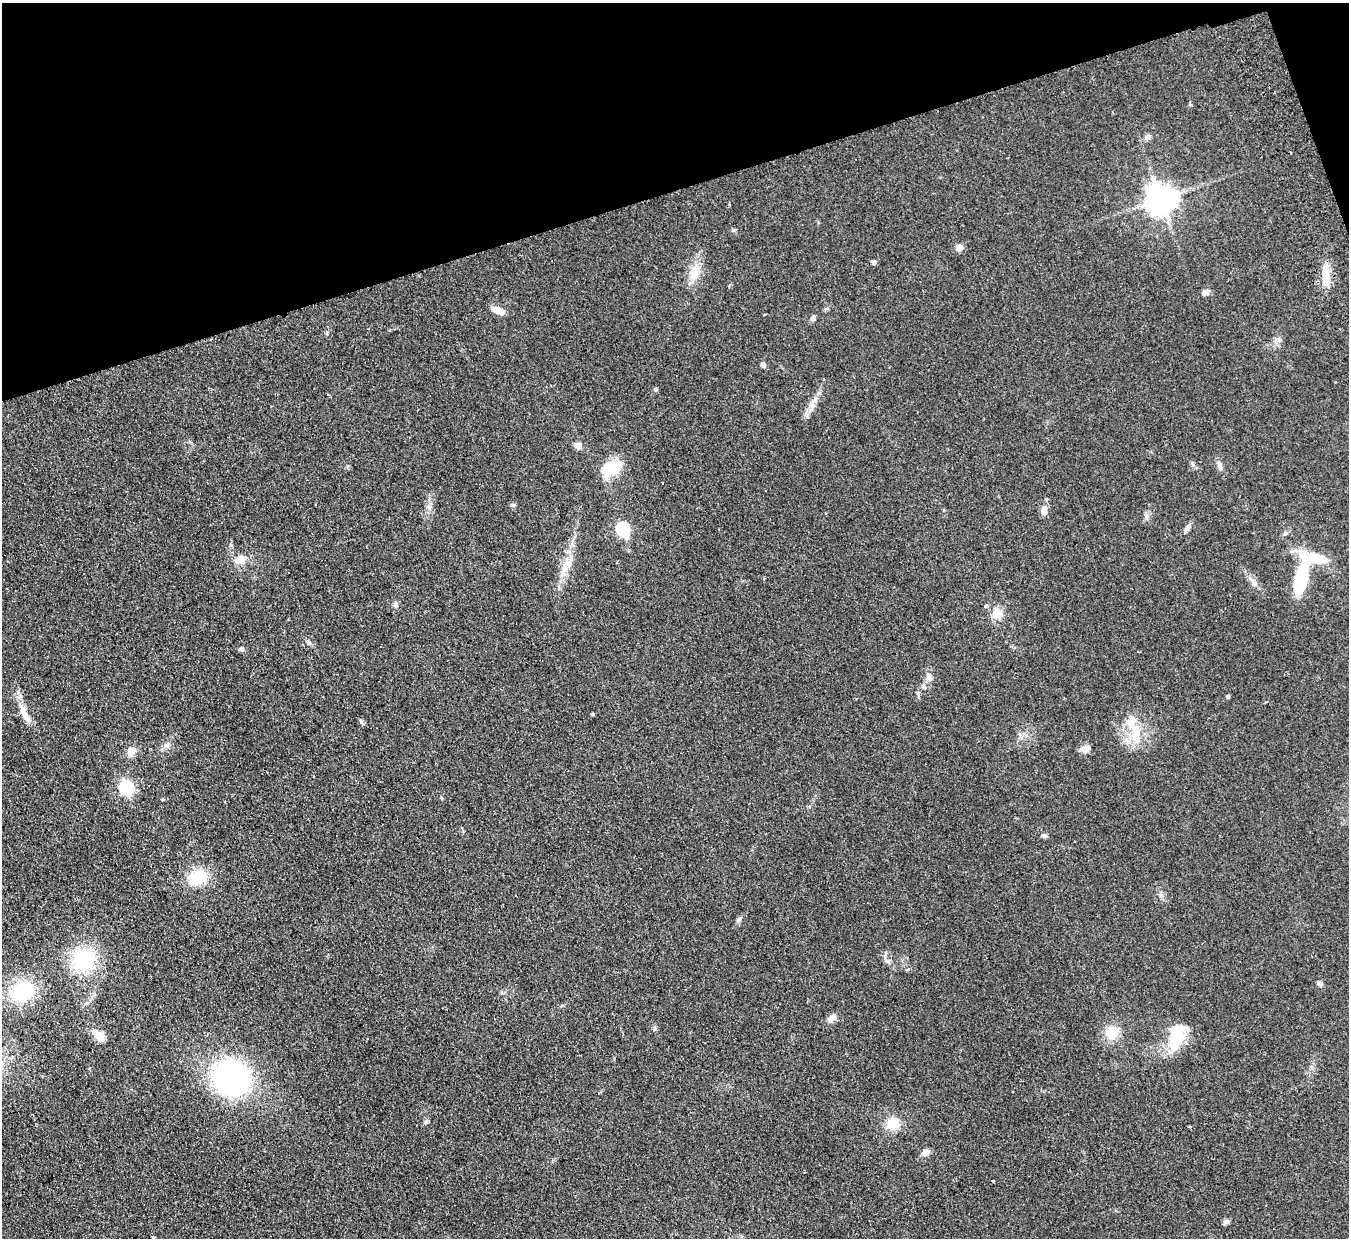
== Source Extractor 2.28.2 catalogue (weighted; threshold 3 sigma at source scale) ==
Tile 3 of 4 x 4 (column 3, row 1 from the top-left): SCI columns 2749-4095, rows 4006-5241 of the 5497 x 5414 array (HDU 1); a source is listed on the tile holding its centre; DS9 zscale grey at full resolution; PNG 1351 x 1240 px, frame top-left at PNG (2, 3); no overlay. Shown black and unused: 16% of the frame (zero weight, under 2 of 3 exposures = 3% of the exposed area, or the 3 px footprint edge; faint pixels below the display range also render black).
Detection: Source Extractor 2.28.2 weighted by HDU 2 'WHT'; one run over the whole footprint, this tile lists its part. Background 0.0736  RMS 0.0095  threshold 0.0427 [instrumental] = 3 sigma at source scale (4.5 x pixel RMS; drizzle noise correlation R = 1.50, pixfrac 1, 0.05/0.05 arcsec/px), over >= 5 px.
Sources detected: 63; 1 inside a brighter object's white glare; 1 cosmic-ray / hot-pixel residue — not listed; the other 61 listed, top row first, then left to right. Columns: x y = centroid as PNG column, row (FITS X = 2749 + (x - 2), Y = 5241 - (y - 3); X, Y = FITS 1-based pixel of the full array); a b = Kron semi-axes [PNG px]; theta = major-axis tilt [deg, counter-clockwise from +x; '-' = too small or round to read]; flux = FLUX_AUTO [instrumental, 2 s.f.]
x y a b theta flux
1147 137 9 7 31 2.8
1161 199 9 9 - 1400
959 248 5 5 - 14
874 262 6 5 - 2.2
694 273 20 14 82 15
1326 274 26 9 -82 14
1205 293 9 6 15 3.5
498 310 16 8 -24 7.4
813 318 7 5 56 2.8
763 365 5 5 - 4
655 389 6 5 - 1.5
812 406 14 8 -90 6.5
578 446 8 7 - 4.5
1219 465 11 6 -72 3.3
612 468 20 14 18 31
662 483 3 2 - 0.9
513 505 6 4 43 1.4
1044 510 11 7 87 5.9
825 513 3 2 - 0.88
1147 517 7 4 90 2.2
1187 528 9 6 46 3.5
623 529 7 6 - 100
1312 558 40 13 -15 31
240 560 17 11 25 11
565 569 12 7 78 7.1
1301 579 25 10 76 62
1253 581 19 6 -50 5.9
396 605 9 6 -72 2.6
986 606 5 4 - 3.2
997 613 13 13 - 11
241 649 5 5 - 2.4
929 677 11 8 -78 5.1
923 687 7 6 - 2.2
1228 697 4 3 - 1.8
593 714 3 3 - 1.4
25 715 30 8 -60 13
1136 734 30 12 -85 24
167 745 7 6 - 2.8
1085 749 11 8 10 6.5
131 751 12 10 61 7
126 788 6 6 - 200
442 798 5 3 - 0.93
1045 836 6 5 - 2.3
198 877 20 15 11 31
739 919 8 5 64 2.3
84 960 29 25 30 60
887 961 9 6 2 2.7
1320 984 8 5 -32 2.3
22 991 22 18 35 63
831 1018 11 7 38 6.3
655 1028 7 5 -90 1.8
1112 1033 15 13 51 18
99 1036 18 10 -45 9.1
1175 1040 25 15 70 33
231 1077 28 26 -26 230
426 1122 6 5 - 1.8
893 1124 13 12 - 18
926 1152 9 7 23 6
993 1181 3 3 - 2.1
1227 1222 8 7 - 2.5
153 1237 4 4 - 1.4
Isophote crosses this tile's border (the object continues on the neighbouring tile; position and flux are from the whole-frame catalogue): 1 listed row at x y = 153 1237
Unlisted compact peaks at least as high as the median listed source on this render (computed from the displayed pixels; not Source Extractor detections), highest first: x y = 361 722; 734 230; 309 643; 1193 465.